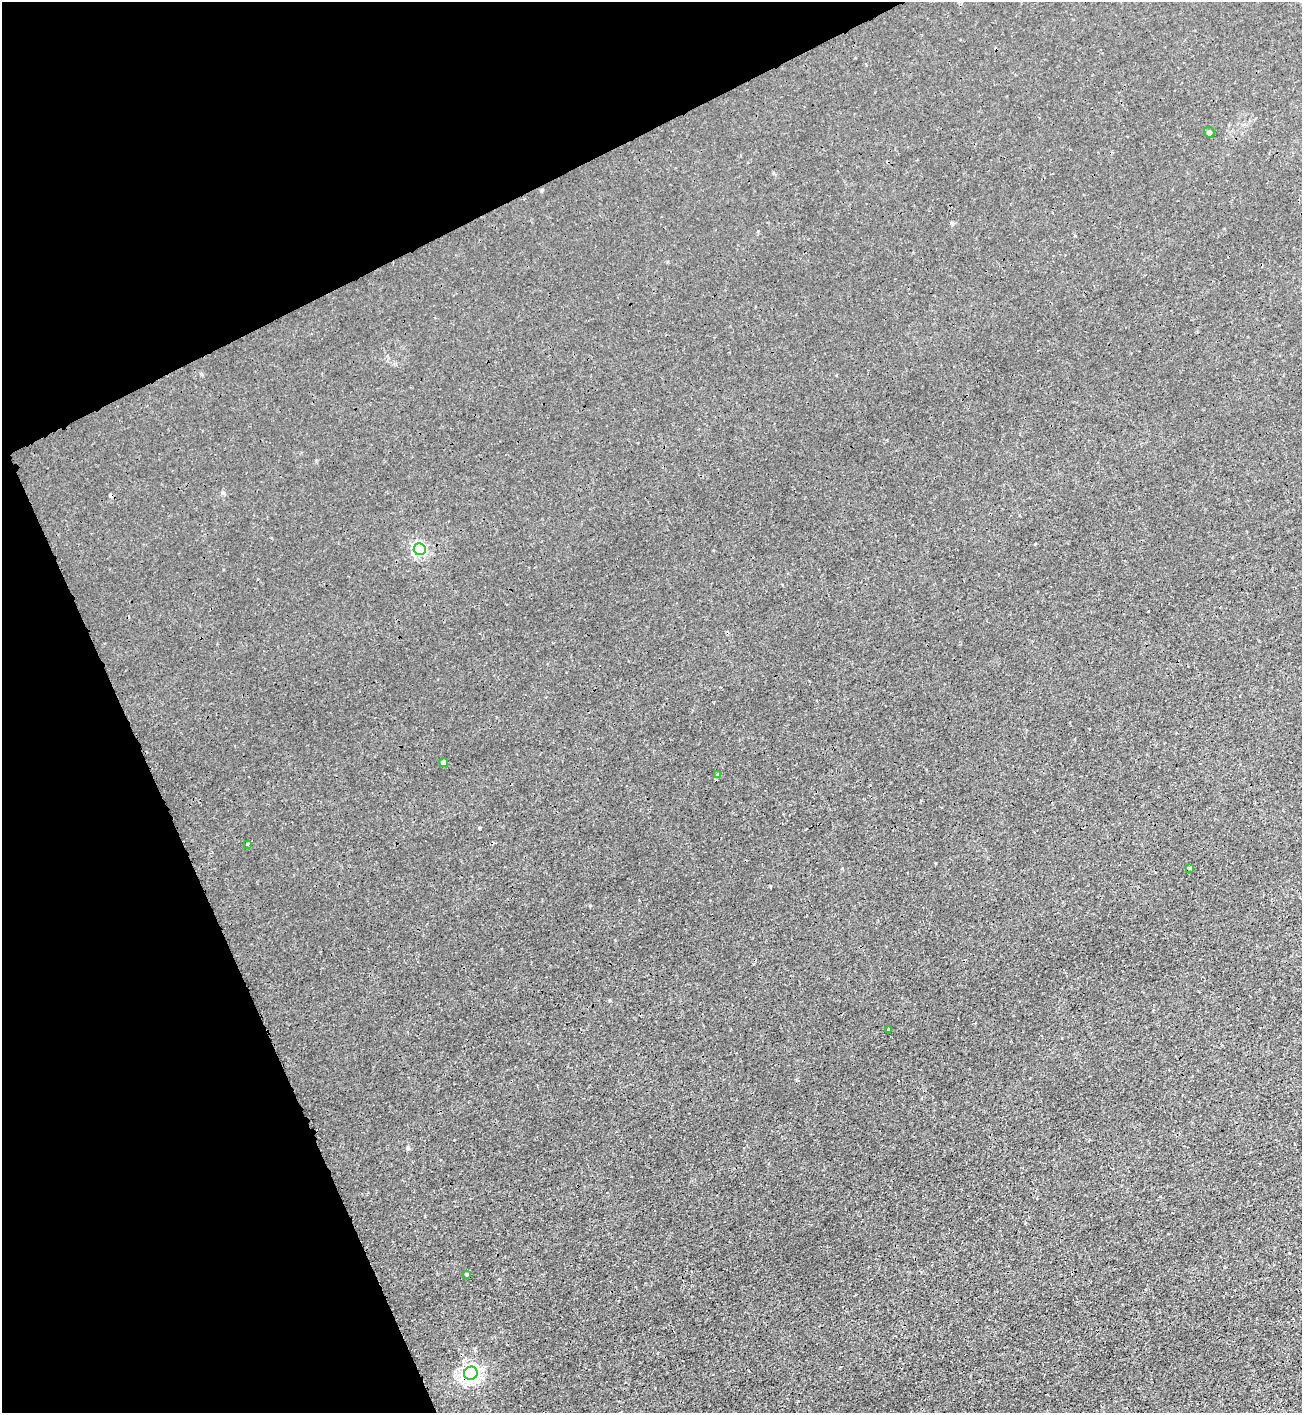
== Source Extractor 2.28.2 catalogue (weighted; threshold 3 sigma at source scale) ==
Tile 5 of 4 x 4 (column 1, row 2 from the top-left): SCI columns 159-1458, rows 2833-4243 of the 5650 x 5664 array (HDU 1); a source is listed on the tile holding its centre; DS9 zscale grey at full resolution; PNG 1304 x 1415 px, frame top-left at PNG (2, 2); each listed source drawn as its Kron ellipse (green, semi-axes under 4 px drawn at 4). Shown black and unused: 23% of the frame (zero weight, under 3 of 4 exposures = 1% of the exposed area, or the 3 px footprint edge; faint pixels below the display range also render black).
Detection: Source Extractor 2.28.2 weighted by HDU 2 'WHT'; one run over the whole footprint, this tile lists its part. Background 0.00361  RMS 0.0025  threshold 0.0113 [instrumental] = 3 sigma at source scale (4.5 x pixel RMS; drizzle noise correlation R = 1.50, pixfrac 1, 0.05/0.05 arcsec/px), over >= 5 px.
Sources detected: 10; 1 cosmic-ray / hot-pixel residue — neither listed nor drawn; the other 9 listed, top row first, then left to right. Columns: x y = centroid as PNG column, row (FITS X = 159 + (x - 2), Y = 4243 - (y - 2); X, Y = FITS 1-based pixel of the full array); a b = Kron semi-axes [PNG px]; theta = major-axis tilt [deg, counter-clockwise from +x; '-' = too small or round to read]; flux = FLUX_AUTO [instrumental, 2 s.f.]
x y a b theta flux
1209 132 6 5 - 0.49
420 549 6 6 - 47
444 762 4 4 - 1.2
718 775 4 4 - 0.28
247 844 3 3 - 0.32
1190 868 3 3 - 0.37
889 1030 3 3 - 0.82
467 1274 4 3 - 0.39
471 1373 7 6 - 110
Overlapping masked pixels (flux is a lower limit): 1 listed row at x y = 471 1373